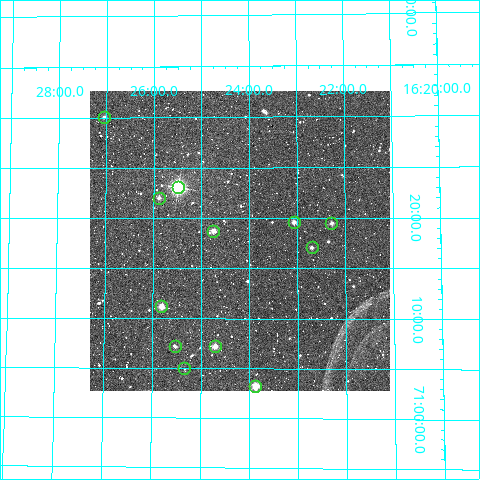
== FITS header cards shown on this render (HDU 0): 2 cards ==
NAXIS1  =                  300
NAXIS2  =                  300

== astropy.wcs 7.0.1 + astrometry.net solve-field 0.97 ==
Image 300 x 300 px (HDU 0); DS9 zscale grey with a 90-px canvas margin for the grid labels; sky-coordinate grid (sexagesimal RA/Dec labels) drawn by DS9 from the SOLVED WCS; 12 Tycho-2 reference stars matched to detected sources circled (green)
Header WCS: RA---TAN/DEC--TAN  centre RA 16:24:12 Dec +71:18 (246.05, +71.30 deg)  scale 6 arcsec/px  FOV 30.0' x 30.0'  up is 0 deg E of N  parity normal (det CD < 0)
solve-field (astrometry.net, Tycho-2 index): VERIFIED the header's WCS against the Tycho-2 star catalogue (12 matches, 0 conflicts) and refined it, rather than solving blind
Solved WCS: RA---TAN-SIP/DEC--TAN-SIP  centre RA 16:24:12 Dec +71:18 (246.05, +71.30 deg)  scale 6.01 arcsec/px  FOV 30.1' x 29.8'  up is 0 deg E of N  parity normal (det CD < 0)
The solver's refit moves the header's centre by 2.5 arcsec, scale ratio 1.002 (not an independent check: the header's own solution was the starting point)
Tycho-2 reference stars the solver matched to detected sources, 12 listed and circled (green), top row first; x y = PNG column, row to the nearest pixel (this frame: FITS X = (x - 90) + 1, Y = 300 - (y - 91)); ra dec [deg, ICRS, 3 dp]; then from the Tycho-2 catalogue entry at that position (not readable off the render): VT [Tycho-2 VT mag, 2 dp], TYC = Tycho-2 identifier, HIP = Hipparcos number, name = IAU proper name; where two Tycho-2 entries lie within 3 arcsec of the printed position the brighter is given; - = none
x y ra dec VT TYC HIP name
104 117 246.763 +71.501 11.82 4422-392-1 - -
178 187 246.372 +71.385 7.17 4422-853-1 80467 -
159 198 246.471 +71.367 11.04 4422-688-1 - -
294 222 245.767 +71.327 11.19 4422-368-1 - -
331 223 245.570 +71.324 12.30 4422-154-1 - -
213 231 246.188 +71.312 10.85 4422-352-1 - -
312 247 245.675 +71.285 11.54 4422-976-1 - -
161 306 246.455 +71.187 10.12 4422-56-1 - -
175 346 246.382 +71.120 11.48 4422-382-1 - -
215 346 246.177 +71.121 10.62 4422-152-1 - -
184 368 246.333 +71.083 12.31 4422-268-1 - -
255 386 245.969 +71.054 9.90 4422-46-1 - -